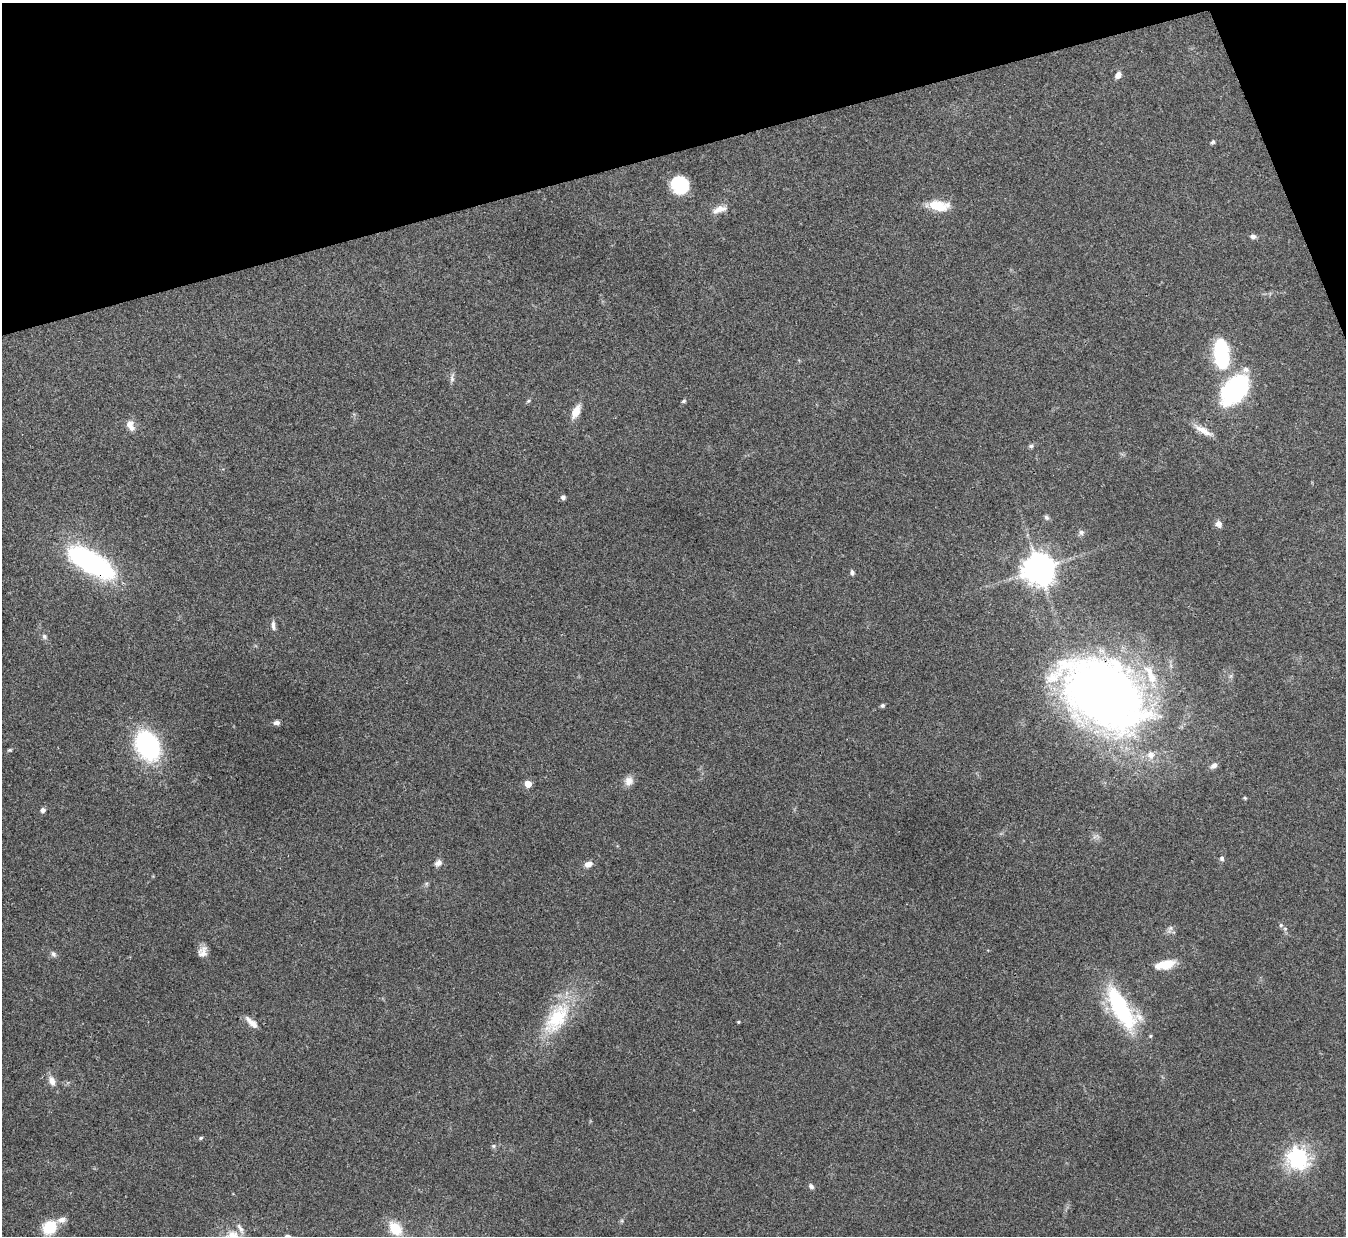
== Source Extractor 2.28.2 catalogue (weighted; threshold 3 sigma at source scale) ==
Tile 3 of 4 x 4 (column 3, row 1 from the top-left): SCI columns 2688-4031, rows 3854-5087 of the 5378 x 5363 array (HDU 1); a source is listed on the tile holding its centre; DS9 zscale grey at full resolution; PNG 1348 x 1238 px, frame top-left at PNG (2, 3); no overlay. Shown black and unused: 14% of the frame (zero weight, under 3 of 4 exposures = <1% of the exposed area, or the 3 px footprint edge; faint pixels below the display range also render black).
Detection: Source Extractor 2.28.2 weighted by HDU 2 'WHT'; one run over the whole footprint, this tile lists its part. Background 0.0961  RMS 0.006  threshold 0.0271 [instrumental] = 3 sigma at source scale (4.5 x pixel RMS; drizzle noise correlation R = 1.50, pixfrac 1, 0.05/0.05 arcsec/px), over >= 5 px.
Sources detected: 62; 6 inside a brighter listed object's ellipse — not listed separately; the other 56 listed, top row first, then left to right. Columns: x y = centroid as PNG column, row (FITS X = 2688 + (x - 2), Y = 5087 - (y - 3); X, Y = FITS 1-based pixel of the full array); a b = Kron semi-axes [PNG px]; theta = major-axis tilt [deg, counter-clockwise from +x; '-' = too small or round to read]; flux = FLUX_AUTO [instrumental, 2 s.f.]
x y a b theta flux
1118 75 7 6 - 3.4
1213 142 6 4 35 1.1
680 185 17 15 -49 27
938 206 26 11 -6 14
719 209 21 8 18 5.4
1253 236 7 6 - 2.1
1221 354 31 15 -85 46
452 378 15 5 82 2.2
1235 390 28 18 50 92
528 401 6 4 44 0.84
684 401 6 5 - 0.96
576 411 15 8 64 7.7
130 425 15 9 -63 4.9
1203 430 27 7 -28 6.9
1031 446 7 5 22 1.4
563 497 4 4 - 2.2
1046 517 7 6 - 1.4
1218 524 9 8 - 2.8
1081 532 8 7 - 1.9
90 562 44 16 -31 140
1039 569 9 9 - 1200
852 572 6 5 - 1.4
273 625 12 5 -85 2.2
44 637 8 6 -49 1.7
1149 671 16 10 -39 7.8
1105 694 69 47 -32 660
883 705 5 4 - 1.1
276 723 7 5 -1 2.3
147 746 33 24 -61 70
9 750 6 4 25 0.87
1151 755 9 8 - 4.6
1214 765 11 6 32 2.7
629 781 12 11 - 4.4
528 784 5 5 - 11
1245 798 4 4 - 0.95
43 810 5 5 - 2.7
1222 858 7 5 -76 1.4
438 863 10 7 39 2.6
588 864 9 7 21 3.7
1281 925 6 5 - 1.1
1170 929 11 6 63 2.2
202 952 12 9 71 4.3
53 954 8 6 -60 1.7
1165 964 25 10 12 12
1121 1008 57 20 -58 65
556 1018 50 25 54 40
738 1022 4 3 - 0.6
253 1024 18 8 -40 5.1
52 1081 14 8 -69 4.5
201 1138 5 4 - 0.97
493 1146 6 5 - 1.1
1298 1158 8 8 - 220
811 1186 6 5 - 1.9
50 1227 15 12 50 18
395 1228 17 13 -49 13
232 1236 25 17 56 13
Overlapping masked pixels (flux is a lower limit): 2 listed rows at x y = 90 562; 1105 694
Isophote crosses this tile's border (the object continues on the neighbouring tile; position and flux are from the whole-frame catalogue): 1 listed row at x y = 232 1236